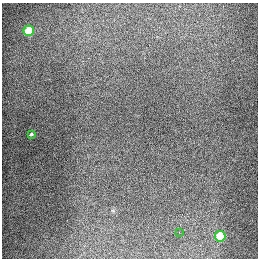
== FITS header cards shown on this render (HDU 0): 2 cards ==
NAXIS1  =                  256
NAXIS2  =                  256

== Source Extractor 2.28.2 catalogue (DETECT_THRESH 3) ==
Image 256 x 256 px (HDU 0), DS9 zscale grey, 1 PNG px = 1 image px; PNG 260 x 260 px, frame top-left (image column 1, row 256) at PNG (2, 3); each listed source drawn as its Kron ellipse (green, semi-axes under 4 px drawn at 4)
Background 1290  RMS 26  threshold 78.4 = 3 sigma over >= 5 px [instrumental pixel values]
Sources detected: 4; all 4 listed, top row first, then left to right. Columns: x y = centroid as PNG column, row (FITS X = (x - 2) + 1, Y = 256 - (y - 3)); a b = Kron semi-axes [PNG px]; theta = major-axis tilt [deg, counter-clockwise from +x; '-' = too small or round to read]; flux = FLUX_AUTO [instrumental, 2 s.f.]
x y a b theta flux
29 31 5 5 - 92000
31 134 3 3 - 2500
179 232 2 2 - 1300
220 236 5 5 - 70000